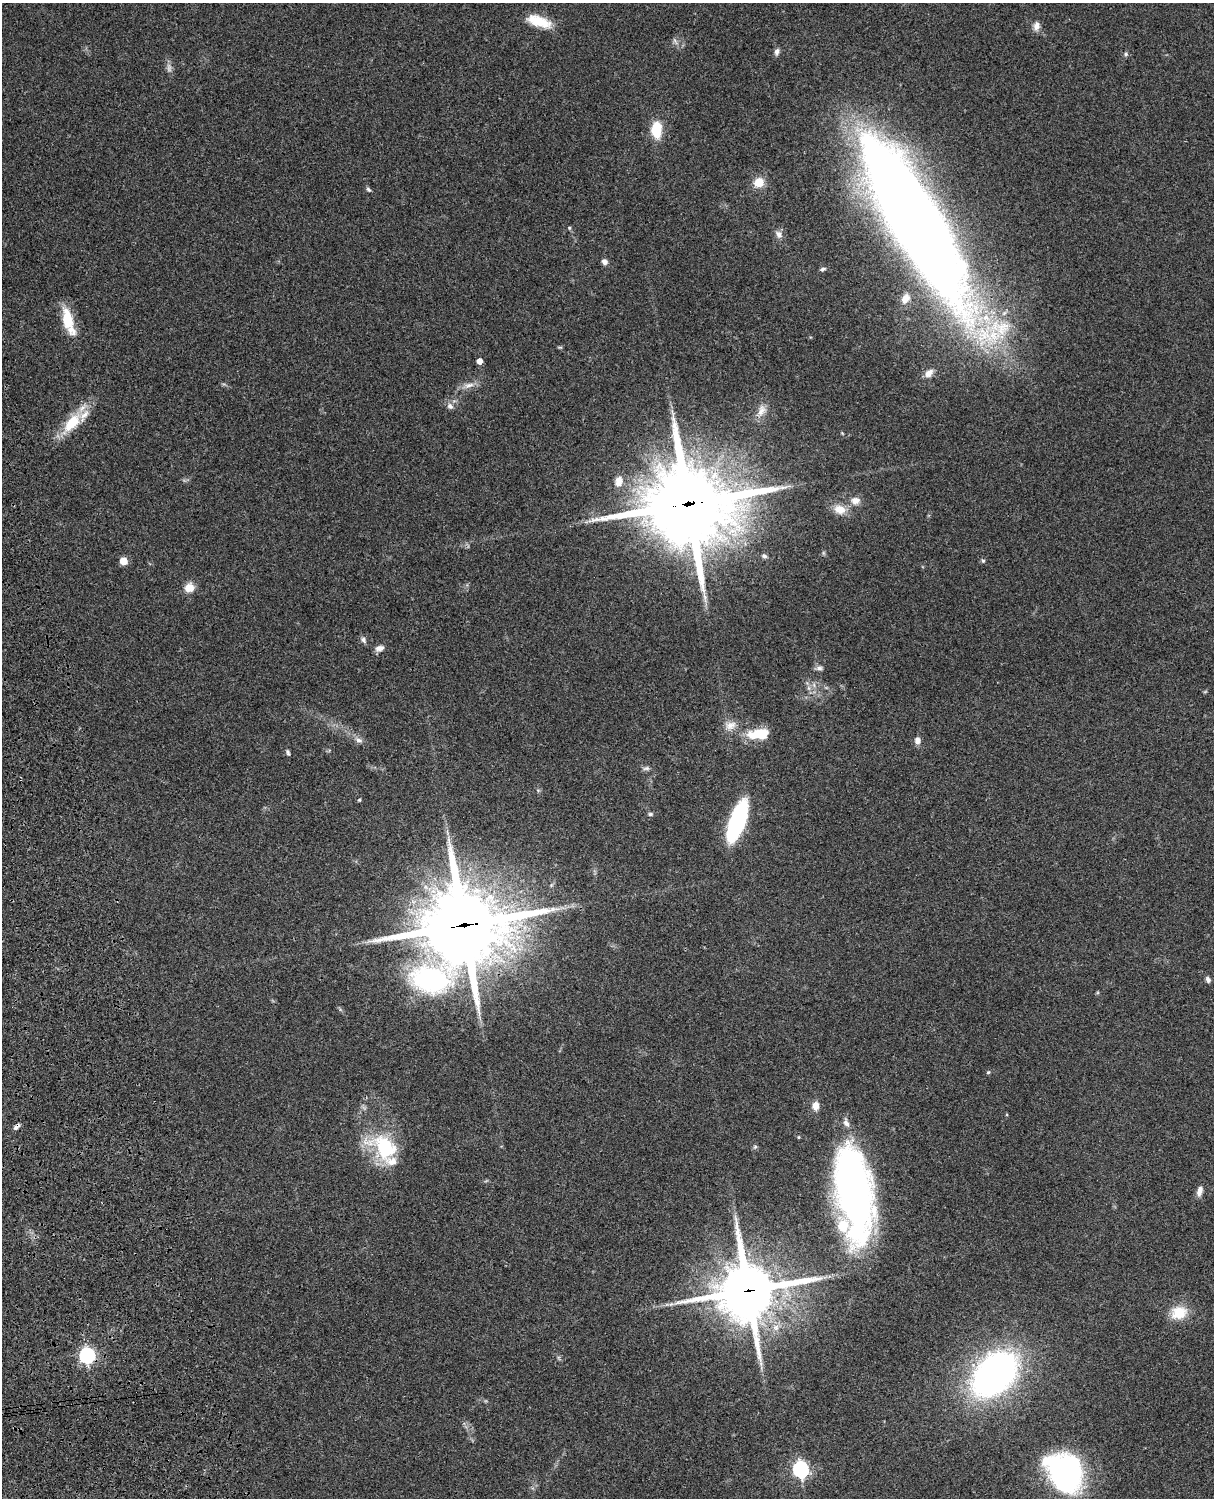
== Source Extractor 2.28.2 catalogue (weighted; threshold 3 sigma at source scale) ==
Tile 7 of 4 x 3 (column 3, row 2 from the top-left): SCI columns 2546-3757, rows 1773-3268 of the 5088 x 4927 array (HDU 1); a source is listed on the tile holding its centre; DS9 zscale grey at full resolution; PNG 1216 x 1500 px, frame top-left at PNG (2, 3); no overlay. Shown black and unused: <1% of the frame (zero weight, under 3 of 4 exposures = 6% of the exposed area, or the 3 px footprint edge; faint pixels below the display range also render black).
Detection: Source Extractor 2.28.2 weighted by HDU 2 'WHT'; one run over the whole footprint, this tile lists its part. Background 0.0923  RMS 0.0062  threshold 0.0279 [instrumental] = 3 sigma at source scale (4.5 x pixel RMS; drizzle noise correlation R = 1.50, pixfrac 1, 0.05/0.05 arcsec/px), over >= 5 px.
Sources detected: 66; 1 too faint to see at this stretch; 1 inside a brighter object's white glare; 1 long thin detection or spike segment (spike, bleed or trail) — not listed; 5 inside a brighter listed object's ellipse — not listed separately; the other 58 listed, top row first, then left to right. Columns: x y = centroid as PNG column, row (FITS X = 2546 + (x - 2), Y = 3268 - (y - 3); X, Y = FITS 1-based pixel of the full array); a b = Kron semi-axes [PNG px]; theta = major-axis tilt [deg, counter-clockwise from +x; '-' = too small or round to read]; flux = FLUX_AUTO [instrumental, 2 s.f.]
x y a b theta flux
539 21 30 12 -19 16
1037 26 12 8 77 3.6
777 52 8 6 74 2.2
1126 54 6 5 - 1.2
656 130 20 12 -90 16
759 182 9 8 - 11
368 189 8 4 -41 1.1
916 225 165 39 -59 1200
569 228 5 4 - 0.71
779 234 10 8 -53 3.1
605 262 6 5 - 2.9
822 269 8 4 15 1.3
905 298 13 9 53 5.6
68 321 32 11 -73 19
479 361 4 4 - 4.9
929 373 11 8 42 4.1
469 385 16 6 15 4.2
450 406 9 7 -39 2.5
761 410 18 10 67 5.8
72 423 36 14 49 20
619 481 12 9 77 5.7
855 500 11 9 6 4.8
688 504 31 26 2 7400
840 509 16 12 -14 8
764 556 7 5 -7 1.4
123 561 5 5 - 15
983 561 5 4 - 0.95
189 588 12 11 - 6.8
363 640 9 6 -61 1.9
379 648 11 7 21 3.1
819 668 8 7 - 2.2
809 688 7 5 -89 1.7
730 725 16 11 18 5.9
756 734 22 11 17 16
359 740 11 6 -17 2.7
917 740 8 7 - 3.5
288 753 8 4 -68 1.1
646 768 10 5 5 1.7
359 800 5 4 - 0.83
650 814 7 5 1 1.2
737 821 38 13 70 79
464 926 34 27 44 6700
1208 980 7 5 -66 2
988 1072 5 4 - 0.77
815 1106 8 7 - 5.4
16 1127 10 5 43 2
798 1137 4 4 - 0.61
385 1147 40 27 -32 42
755 1147 6 5 - 1.1
853 1190 86 30 -81 300
1200 1191 13 6 77 3.8
748 1291 20 19 - 3600
671 1304 5 5 - 1.4
1179 1313 19 16 15 14
87 1355 7 6 - 150
994 1374 37 25 45 280
801 1469 7 6 - 170
1065 1473 40 31 -60 130
Overlapping masked pixels (flux is a lower limit): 6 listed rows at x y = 916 225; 688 504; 464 926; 16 1127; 748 1291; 87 1355
Isophote crosses this tile's border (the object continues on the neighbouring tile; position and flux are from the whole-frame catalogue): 1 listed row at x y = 1065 1473